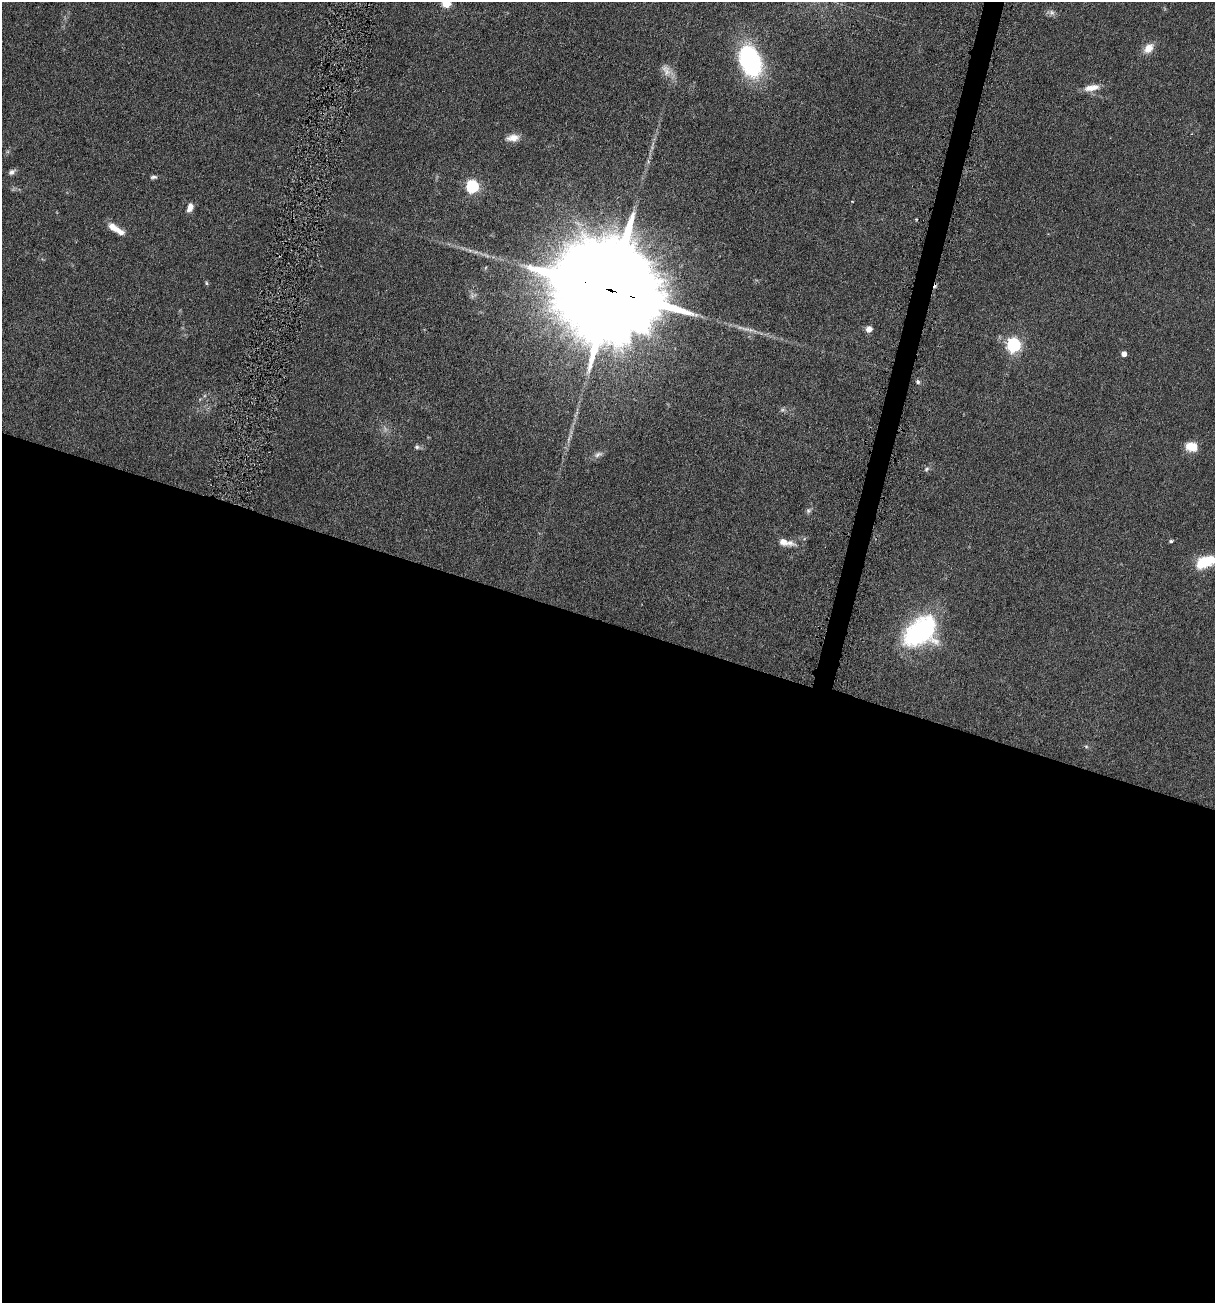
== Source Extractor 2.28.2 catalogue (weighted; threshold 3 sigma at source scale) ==
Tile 14 of 4 x 4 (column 2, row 4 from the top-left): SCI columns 1994-3206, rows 306-1606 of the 5918 x 5679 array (HDU 1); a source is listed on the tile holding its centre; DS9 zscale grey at full resolution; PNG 1217 x 1305 px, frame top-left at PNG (2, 2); no overlay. Shown black and unused: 53% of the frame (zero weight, under 4 of 7 exposures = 19% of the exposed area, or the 3 px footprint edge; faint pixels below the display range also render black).
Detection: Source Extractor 2.28.2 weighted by HDU 2 'WHT'; one run over the whole footprint, this tile lists its part. Background 0.111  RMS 0.0057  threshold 0.0234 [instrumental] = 3 sigma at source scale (4.09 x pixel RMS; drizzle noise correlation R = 1.36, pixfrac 0.8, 0.05/0.05 arcsec/px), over >= 5 px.
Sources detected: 33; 2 too faint to see at this stretch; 1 cosmic-ray / hot-pixel residue — not listed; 1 inside a brighter listed object's ellipse — not listed separately; the other 29 listed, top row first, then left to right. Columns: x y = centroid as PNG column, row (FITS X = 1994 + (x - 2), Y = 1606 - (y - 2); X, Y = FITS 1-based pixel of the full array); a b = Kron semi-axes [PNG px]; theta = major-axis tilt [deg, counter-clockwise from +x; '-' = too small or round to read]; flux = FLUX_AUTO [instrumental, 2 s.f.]
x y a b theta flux
446 3 5 5 - 27
1052 13 9 7 -45 1.8
1149 48 14 10 48 5.3
750 61 25 15 -69 92
666 70 18 11 -63 4.8
1092 88 21 8 10 5.3
513 138 15 8 4 4.9
12 172 10 6 35 1.7
154 177 9 5 5 1.2
472 186 6 5 - 79
852 201 3 2 - 0.27
190 207 9 6 70 3.6
112 226 13 8 -46 4
206 283 6 3 -71 0.59
610 290 42 22 -19 23000
869 329 6 6 - 4
1014 345 6 6 - 110
1124 354 4 4 - 3.7
918 382 6 5 - 1
417 447 7 6 - 1.2
1191 447 12 9 -14 9
598 454 14 7 22 2.4
926 469 7 5 41 1.1
808 511 7 7 - 1.2
1171 541 4 4 - 0.71
786 542 23 8 -13 5.4
1205 562 20 10 23 19
920 632 40 26 39 67
1086 746 6 4 -2 0.71
Overlapping masked pixels (flux is a lower limit): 1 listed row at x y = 610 290
Isophote crosses this tile's border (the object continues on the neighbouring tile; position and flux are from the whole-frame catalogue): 2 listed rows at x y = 446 3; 1205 562